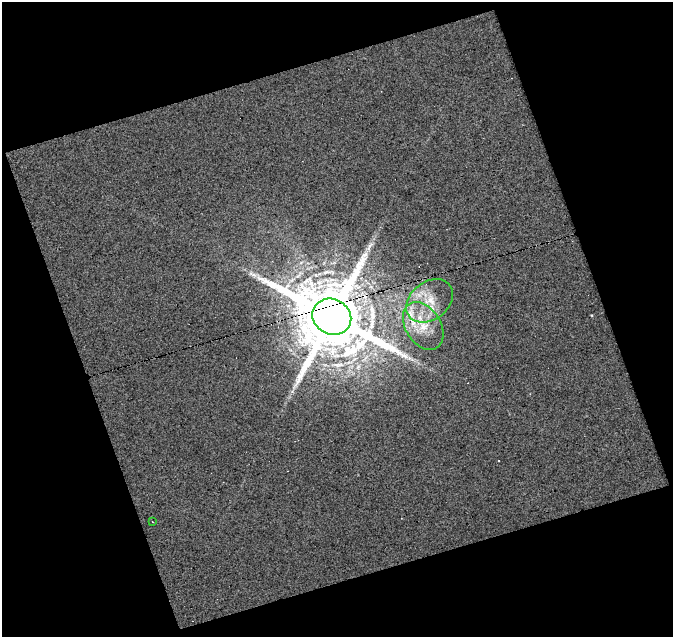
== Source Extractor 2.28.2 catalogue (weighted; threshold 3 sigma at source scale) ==
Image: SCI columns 1-671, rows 9-643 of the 671 x 652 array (HDU 1 of 3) = the unmasked area's bounding box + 8 px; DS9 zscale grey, full resolution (1 PNG px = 1 image px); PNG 675 x 639 px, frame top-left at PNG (2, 2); each listed source drawn as its Kron ellipse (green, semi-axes under 4 px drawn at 4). Shown black and unused: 39% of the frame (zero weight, under 4 of 8 exposures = <1% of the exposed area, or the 3 px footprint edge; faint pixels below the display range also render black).
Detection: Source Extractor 2.28.2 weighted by HDU 2 'WHT'. Background 0.00188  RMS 0.0052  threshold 0.0214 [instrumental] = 3 sigma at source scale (4.09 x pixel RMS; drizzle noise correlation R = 1.36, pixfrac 0.8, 0.0396/0.0396 arcsec/px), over >= 5 px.
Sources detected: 8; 2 cosmic-ray / hot-pixel residue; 1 long thin detection or spike segment (spike, bleed or trail) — neither listed nor drawn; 1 inside a brighter listed object's ellipse — not listed separately; the other 4 listed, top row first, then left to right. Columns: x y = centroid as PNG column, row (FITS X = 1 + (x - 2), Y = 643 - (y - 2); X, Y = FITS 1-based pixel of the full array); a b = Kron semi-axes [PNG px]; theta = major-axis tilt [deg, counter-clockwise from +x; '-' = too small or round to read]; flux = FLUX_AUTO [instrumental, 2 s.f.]
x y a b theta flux
430 301 26 19 38 15
332 317 20 17 -27 6600
423 326 26 17 -58 15
152 522 2 2 - 0.37
Overlapping masked pixels (flux is a lower limit): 1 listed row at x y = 332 317